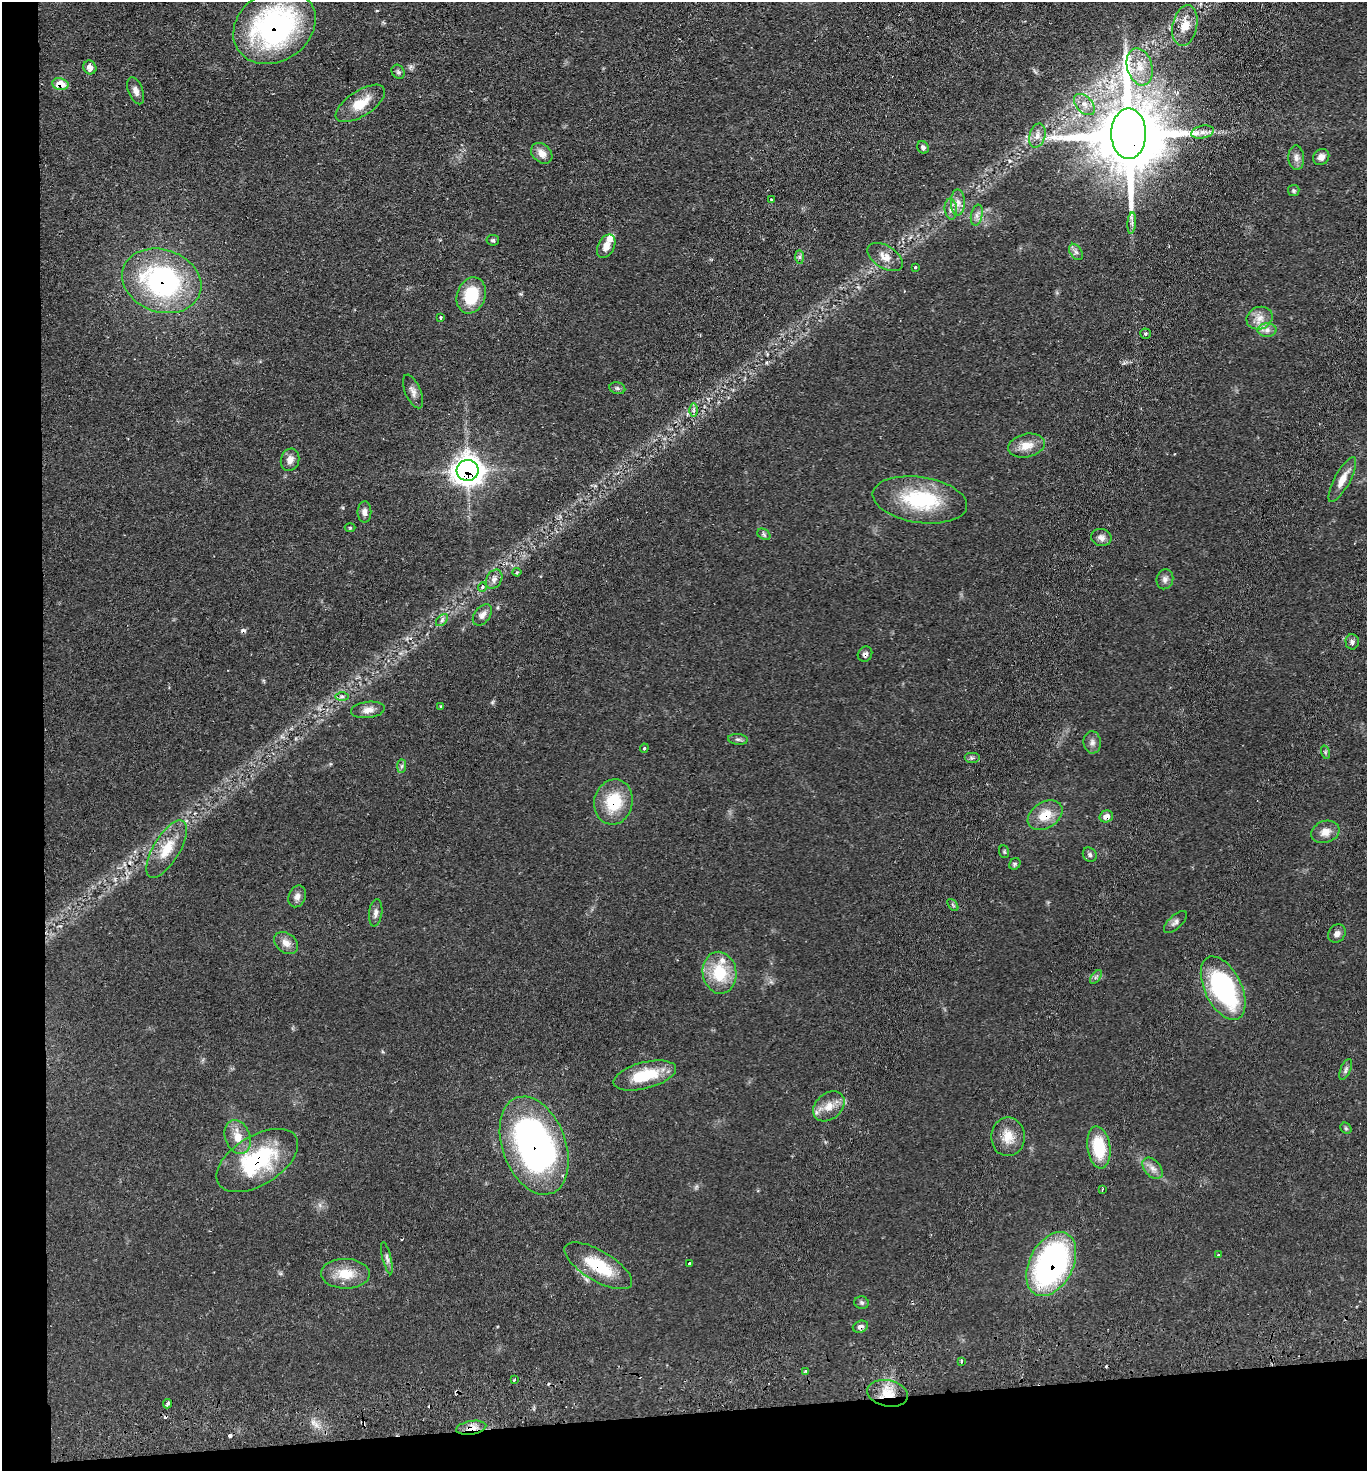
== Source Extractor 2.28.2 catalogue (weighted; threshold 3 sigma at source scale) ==
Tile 7 of 3 x 3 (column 1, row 3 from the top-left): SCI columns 124-1488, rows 53-1521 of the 4380 x 4515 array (HDU 1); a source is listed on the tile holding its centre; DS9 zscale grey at full resolution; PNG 1369 x 1473 px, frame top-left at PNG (2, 2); each listed source drawn as its Kron ellipse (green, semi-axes under 4 px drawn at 4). Shown black and unused: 7% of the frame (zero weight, under 2 of 3 exposures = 3% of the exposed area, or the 3 px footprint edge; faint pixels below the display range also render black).
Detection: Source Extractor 2.28.2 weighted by HDU 2 'WHT'; one run over the whole footprint, this tile lists its part. Background 0.0543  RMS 0.0061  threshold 0.0275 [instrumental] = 3 sigma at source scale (4.5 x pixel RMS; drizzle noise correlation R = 1.50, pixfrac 1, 0.05/0.05 arcsec/px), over >= 5 px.
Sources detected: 119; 11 cosmic-ray / hot-pixel residue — neither listed nor drawn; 3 inside a brighter listed object's ellipse — not listed separately; the other 105 listed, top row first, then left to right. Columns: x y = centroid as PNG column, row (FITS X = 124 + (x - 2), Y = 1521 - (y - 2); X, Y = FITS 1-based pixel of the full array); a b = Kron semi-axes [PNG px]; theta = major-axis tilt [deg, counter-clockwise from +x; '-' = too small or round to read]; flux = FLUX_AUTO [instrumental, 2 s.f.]
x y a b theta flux
1185 25 21 12 78 9.7
274 26 43 35 32 130
90 67 7 6 - 3.8
1140 67 19 12 -74 11
398 72 7 6 - 1.4
60 84 8 6 -12 10
136 91 14 7 -69 3.5
360 103 28 12 33 13
1084 105 13 8 -46 4.7
1202 132 11 6 13 3.4
1129 134 25 17 -90 7700
1037 135 12 8 73 4.1
923 147 6 5 - 1.6
542 153 12 9 -41 5.2
1321 157 9 7 43 3.6
1296 158 12 8 -86 3.2
1294 190 6 5 - 1.1
771 199 3 3 - 2
958 202 13 7 90 4
951 209 10 6 -84 2.8
977 215 10 5 78 2.7
1132 223 11 4 86 1.9
493 240 6 5 - 1.1
606 246 12 8 62 5.1
1076 252 9 5 -58 1.9
800 257 7 4 -90 1.3
885 257 20 11 -31 6.9
915 267 3 3 - 0.84
162 281 40 31 -19 110
471 295 18 14 70 24
440 318 3 3 - 4
1259 318 13 11 20 6.1
1267 330 9 6 0 3
1146 334 5 5 - 0.93
617 388 8 6 -16 1.4
413 391 18 8 -67 3.7
694 410 6 4 -90 1.2
1026 446 18 11 11 8.4
290 460 11 9 75 4.2
468 470 11 10 - 620
1342 480 25 8 62 7.4
920 500 48 23 -9 48
364 512 10 7 -90 3
350 527 5 3 - 0.64
764 534 7 5 -33 1.3
1101 538 10 8 -12 2.9
517 572 4 4 - 0.67
494 579 10 7 59 3
1165 579 10 8 75 2.7
482 587 5 4 - 0.97
482 615 12 7 51 3.3
442 620 7 4 46 1.5
1352 642 7 6 - 1.9
865 654 8 7 - 2.1
342 696 7 4 0 1.2
441 707 3 2 - 0.69
368 710 17 8 7 4.3
738 739 10 5 -5 1.6
1092 742 11 8 -83 2.8
644 748 5 3 - 0.8
1325 752 7 4 -72 0.94
972 758 8 5 0 1.4
402 766 7 4 89 1.2
613 802 23 19 77 25
1045 815 19 13 32 12
1106 816 7 6 - 4.2
1325 832 14 11 19 6.1
167 849 32 13 59 16
1004 852 6 5 - 0.85
1090 855 7 6 - 1.5
1015 864 6 5 - 0.99
297 896 11 8 65 3.2
953 905 7 3 -53 0.75
376 913 14 6 82 3
1175 922 15 6 43 2.4
1337 934 10 8 53 2.8
286 943 13 9 -37 4.8
719 973 21 17 -81 24
1096 977 8 4 53 1.3
1223 988 34 18 -64 91
1346 1069 11 5 67 1.8
645 1075 32 13 14 24
829 1106 17 13 40 8.3
1346 1128 6 5 - 0.9
238 1137 17 12 -70 8.7
1008 1137 19 17 89 10
534 1146 51 31 -70 210
1099 1147 21 11 -82 26
257 1160 45 24 31 57
1153 1168 12 8 -48 3.8
1102 1189 3 2 - 0.89
1218 1255 3 3 - 0.6
387 1258 16 4 -76 2.2
689 1263 3 3 - 1.3
1051 1264 34 22 62 150
598 1266 38 15 -31 27
345 1274 24 15 -1 13
862 1303 7 6 - 1.3
860 1327 8 5 22 2.5
961 1361 3 3 - 2.1
805 1371 4 3 - 0.75
515 1380 3 3 - 1.1
888 1393 20 13 -13 12
168 1404 5 3 - 2.4
471 1428 15 6 9 5.7
Overlapping masked pixels (flux is a lower limit): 16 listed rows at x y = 274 26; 60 84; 1129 134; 162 281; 468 470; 865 654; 613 802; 1045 815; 1106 816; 534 1146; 257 1160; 1051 1264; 598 1266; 860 1327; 888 1393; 471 1428